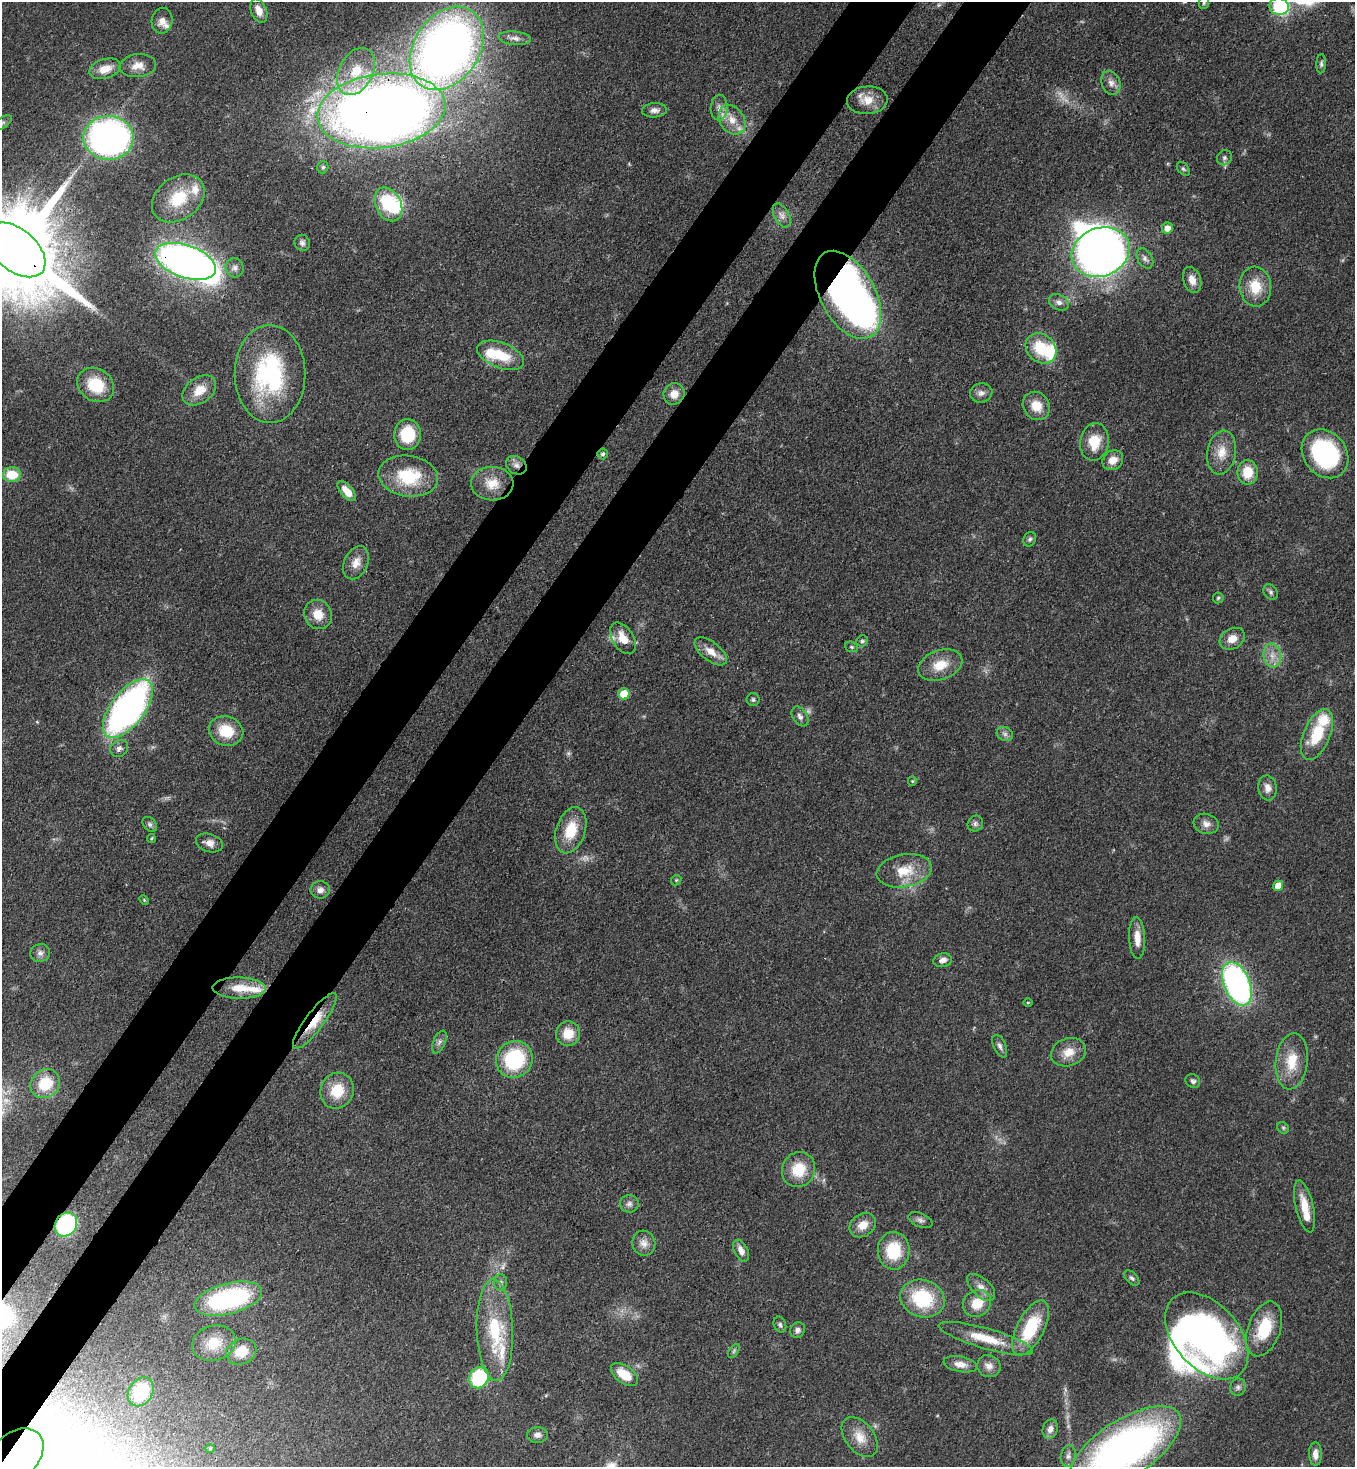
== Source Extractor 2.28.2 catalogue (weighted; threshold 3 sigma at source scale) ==
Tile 7 of 4 x 4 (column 3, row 2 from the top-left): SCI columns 3072-4424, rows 2990-4454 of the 6003 x 5980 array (HDU 1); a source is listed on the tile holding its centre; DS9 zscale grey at full resolution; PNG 1357 x 1469 px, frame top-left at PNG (2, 2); each listed source drawn as its Kron ellipse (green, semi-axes under 4 px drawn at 4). Shown black and unused: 9% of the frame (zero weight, under 3 of 4 exposures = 7% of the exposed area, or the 3 px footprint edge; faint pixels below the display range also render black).
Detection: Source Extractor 2.28.2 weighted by HDU 2 'WHT'; one run over the whole footprint, this tile lists its part. Background 0.0796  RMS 0.0039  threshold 0.0176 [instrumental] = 3 sigma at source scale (4.5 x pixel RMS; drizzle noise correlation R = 1.50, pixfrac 1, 0.05/0.05 arcsec/px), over >= 5 px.
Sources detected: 164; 4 too faint to see at this stretch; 7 inside a brighter object's white glare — neither listed nor drawn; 9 inside a brighter listed object's ellipse — not listed separately; the other 144 listed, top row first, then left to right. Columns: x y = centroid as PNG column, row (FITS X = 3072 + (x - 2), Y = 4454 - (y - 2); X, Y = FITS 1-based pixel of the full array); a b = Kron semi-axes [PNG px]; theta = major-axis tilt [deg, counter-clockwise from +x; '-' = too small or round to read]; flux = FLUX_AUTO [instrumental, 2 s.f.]
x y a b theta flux
1204 2 6 5 - 0.71
1279 7 9 8 - 35
259 11 13 7 -69 3.7
162 21 13 10 79 3.3
515 38 16 6 -6 2.5
447 48 45 32 56 320
1321 64 9 5 87 0.99
138 66 18 11 6 4.3
105 69 16 9 16 5.5
356 72 25 17 62 12
1111 83 13 9 -68 2.7
867 100 20 14 5 6.3
719 108 13 8 88 2.5
654 110 12 7 3 2.1
381 111 64 37 7 520
732 120 16 12 -57 5.7
2 123 11 5 33 1.1
108 138 25 22 -2 150
1224 158 8 7 - 1.2
323 167 6 5 - 0.88
1183 169 8 5 -49 0.75
178 198 29 21 36 15
388 204 18 12 -65 24
782 216 13 7 -62 2.3
1167 228 5 5 - 3.2
302 243 8 7 - 1.4
16 250 35 21 -40 9800
1101 252 30 24 21 220
1145 258 11 7 -59 1.5
186 261 32 16 -19 230
235 268 9 9 - 1.8
1192 280 13 8 -72 3.6
1255 287 20 16 -85 9.8
848 295 48 27 -61 200
1059 302 10 7 -30 1.9
1041 348 17 13 -43 16
501 355 25 12 -21 13
270 374 49 35 -90 52
96 385 19 16 -34 15
199 390 19 12 37 6.3
981 393 11 9 11 2.2
674 394 11 10 - 4.4
1036 406 15 13 -52 6.9
407 434 15 13 86 16
1094 442 19 14 81 9.5
1222 452 22 14 81 7
603 454 5 5 - 0.82
1325 454 26 21 -51 51
1113 460 11 9 36 4.2
516 465 11 8 -31 2.3
1248 472 12 10 89 9.1
12 475 9 7 -1 9.2
408 476 30 20 -7 22
492 484 21 16 -2 8.2
347 491 12 6 -49 5.3
1030 539 7 6 - 0.91
356 563 17 11 65 4.5
1271 592 8 6 -55 1.1
1218 598 5 5 - 0.66
318 614 15 13 -62 6.4
623 638 17 10 -58 6.1
1232 639 13 10 29 4.4
862 641 6 5 - 0.81
851 647 6 5 - 0.74
711 651 19 9 -38 5.1
1272 655 12 8 -81 3.6
940 665 23 14 20 8.3
624 694 6 5 - 11
753 700 6 6 - 0.83
128 708 34 17 53 160
800 716 11 7 -57 1.7
226 731 17 14 -19 12
1005 734 8 6 -27 1.4
1317 734 27 13 67 16
119 748 9 8 - 1.7
912 781 5 4 - 0.42
1268 788 12 9 -80 2.8
150 824 8 6 -51 1
975 824 8 7 - 1.3
1206 824 13 10 -16 2.7
571 830 24 14 71 12
151 838 4 4 - 0.55
209 843 14 9 -16 3
904 871 28 16 10 11
676 880 5 4 - 0.53
1278 886 5 5 - 5.3
320 890 10 8 0 2.3
144 900 5 3 - 0.48
1137 938 21 8 -87 5.3
40 953 10 9 - 1.7
943 960 9 7 13 1.8
1237 984 23 13 -67 120
239 988 26 10 -1 8.8
1028 1002 4 3 - 0.34
315 1021 34 9 53 10
568 1034 12 12 - 7.1
439 1042 12 6 66 1.6
1000 1046 12 6 -66 1.6
1068 1052 18 13 19 6
514 1059 19 17 47 32
1292 1061 28 16 84 11
1193 1081 7 6 - 1.1
45 1084 15 13 41 13
337 1091 18 16 65 10
1283 1128 6 5 - 0.73
798 1170 18 16 60 11
629 1204 9 9 - 1.6
1304 1206 26 9 -77 7.4
920 1220 13 7 -24 1.6
66 1225 12 10 54 38
863 1225 14 11 36 5.2
644 1243 12 11 - 3.2
741 1251 12 6 -64 2.6
894 1251 19 16 89 16
1132 1278 9 5 -45 1.1
501 1282 8 6 -89 1.2
981 1287 17 9 -43 3.4
922 1298 23 18 -21 25
228 1299 35 15 14 57
977 1303 15 13 38 7.9
780 1325 8 6 -69 0.95
1030 1328 30 13 63 21
1264 1329 28 16 70 17
495 1330 51 18 -88 27
798 1330 8 7 - 1.5
1207 1336 51 32 -48 160
986 1338 49 10 -16 12
214 1343 22 17 17 9.8
734 1351 8 4 54 0.8
241 1352 15 12 23 8
960 1364 17 7 -11 3.6
989 1366 12 11 - 2.8
624 1374 15 8 -36 9.2
479 1378 11 9 62 32
1238 1387 8 7 - 1.4
141 1392 15 12 56 20
1050 1429 10 7 70 2.5
538 1435 10 8 0 1.9
860 1437 23 14 -52 6.8
210 1449 4 4 - 0.45
1125 1449 64 28 33 190
1315 1454 11 6 -90 3
16 1455 31 22 42 250
1068 1456 11 7 81 1.8
Overlapping masked pixels (flux is a lower limit): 10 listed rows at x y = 447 48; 381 111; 16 250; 186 261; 848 295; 516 465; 315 1021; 66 1225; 1125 1449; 16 1455
Isophote crosses this tile's border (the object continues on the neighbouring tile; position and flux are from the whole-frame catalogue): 7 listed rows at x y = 1204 2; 1279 7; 447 48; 2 123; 16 250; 1125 1449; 16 1455